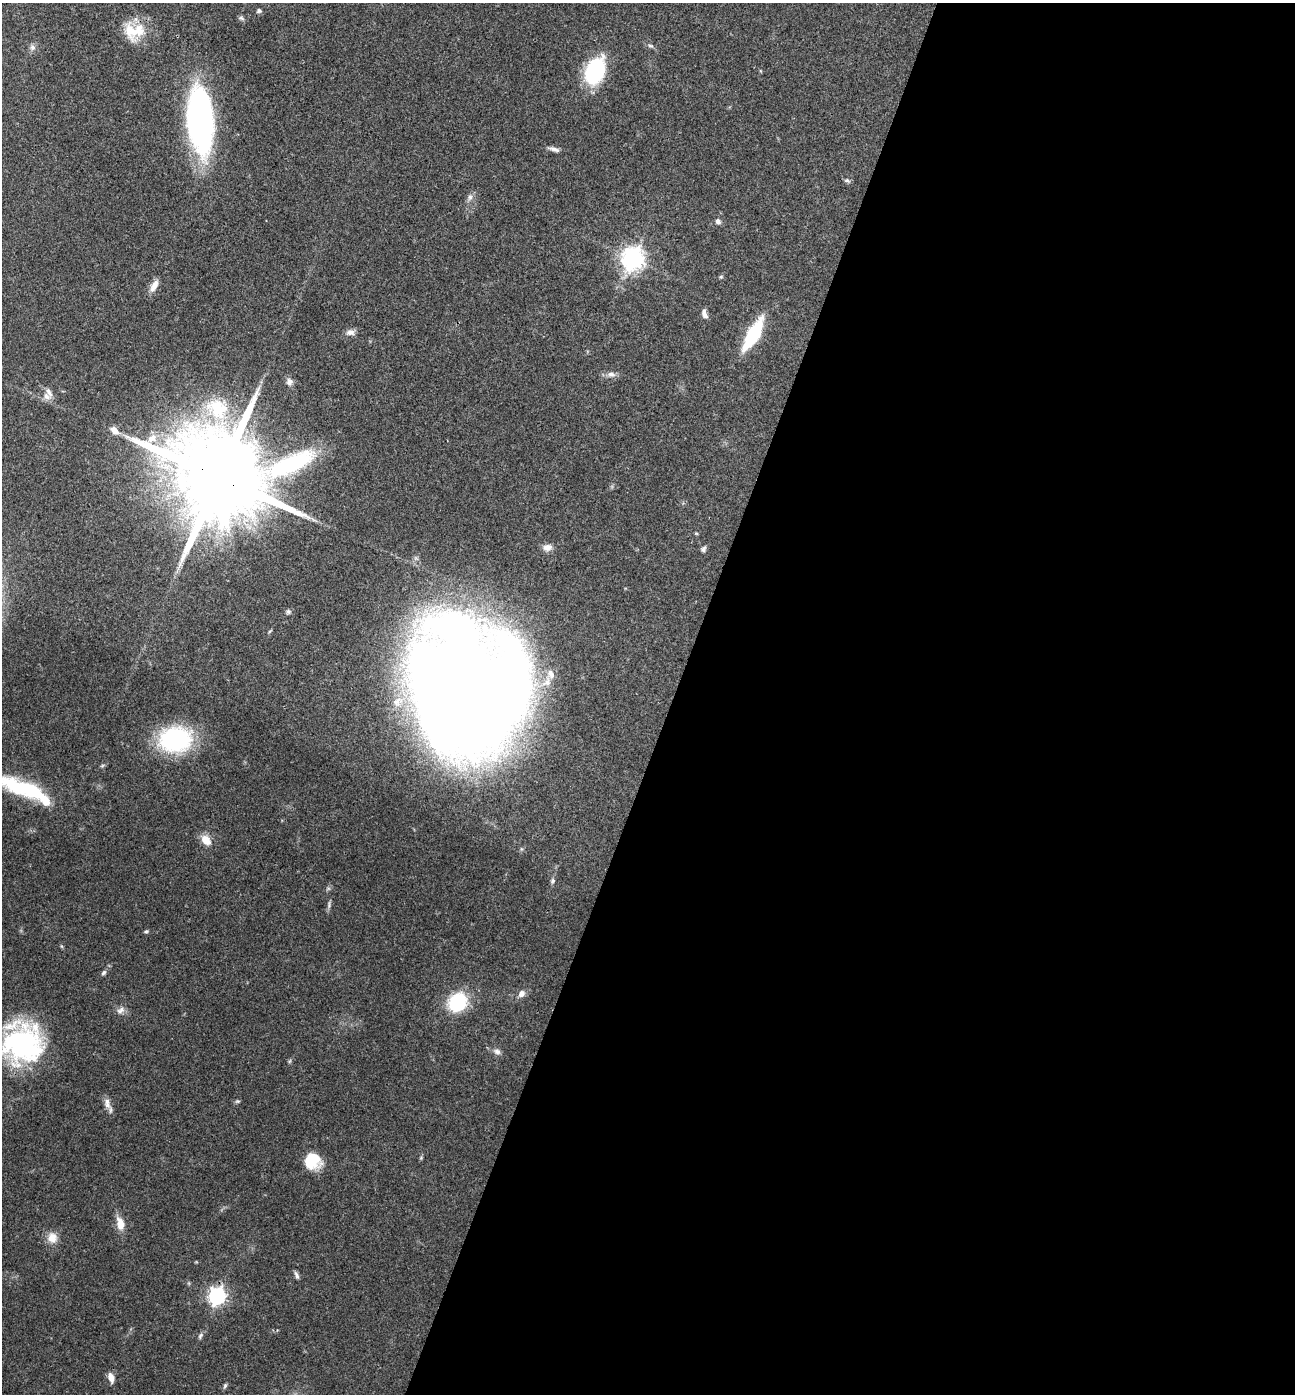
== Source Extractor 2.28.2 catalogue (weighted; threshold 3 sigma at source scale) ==
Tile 12 of 4 x 4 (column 4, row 3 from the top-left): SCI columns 4020-5312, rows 1399-2790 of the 5586 x 5576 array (HDU 1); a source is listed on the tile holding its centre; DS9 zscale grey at full resolution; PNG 1297 x 1396 px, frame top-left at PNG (2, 3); no overlay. Shown black and unused: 48% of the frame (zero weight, under 3 of 4 exposures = <1% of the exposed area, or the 3 px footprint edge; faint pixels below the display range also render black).
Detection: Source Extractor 2.28.2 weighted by HDU 2 'WHT'; one run over the whole footprint, this tile lists its part. Background 0.0568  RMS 0.0051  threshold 0.0228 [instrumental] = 3 sigma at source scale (4.5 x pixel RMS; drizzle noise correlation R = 1.50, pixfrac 1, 0.05/0.05 arcsec/px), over >= 5 px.
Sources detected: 60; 1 inside a brighter object's white glare — not listed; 5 inside a brighter listed object's ellipse — not listed separately; the other 54 listed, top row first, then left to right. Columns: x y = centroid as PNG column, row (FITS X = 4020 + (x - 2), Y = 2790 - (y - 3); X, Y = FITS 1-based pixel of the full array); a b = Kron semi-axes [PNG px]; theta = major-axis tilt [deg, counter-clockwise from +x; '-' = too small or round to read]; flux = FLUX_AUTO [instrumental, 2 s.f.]
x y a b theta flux
259 11 6 5 - 1.1
241 18 9 5 -11 1.1
132 31 28 21 -68 15
651 46 8 5 -18 1.2
32 47 9 8 - 1.9
595 71 28 18 66 45
200 121 53 19 -86 200
554 149 15 5 -16 2.2
847 180 8 5 -10 1.1
470 197 9 8 - 2.1
718 221 7 6 - 1.6
633 258 8 7 - 390
721 277 6 5 - 0.7
154 286 18 8 61 4.2
705 315 9 7 -45 2
350 332 11 8 6 2.7
753 334 32 10 60 37
611 374 12 8 -8 2.6
289 382 9 8 - 2.4
46 397 12 9 -58 3.2
114 430 12 8 -46 3.8
218 477 33 23 -21 14000
696 533 5 4 - 0.54
547 547 12 8 4 3.2
703 549 8 6 68 1.4
288 612 7 6 - 1.1
270 631 7 3 45 0.57
466 689 111 90 -74 1400
175 739 27 21 6 81
102 766 6 4 20 0.72
16 787 41 15 -32 36
206 840 10 7 -48 7.8
552 881 7 6 - 1.2
329 905 11 5 87 1.3
146 932 6 4 8 0.73
61 946 6 4 -70 0.6
104 972 7 5 46 1.1
521 994 9 7 51 3.1
457 1002 20 17 47 30
120 1011 12 7 41 2.6
23 1044 43 40 30 86
497 1051 10 7 -28 2.3
290 1061 6 4 87 0.71
237 1101 7 5 6 0.81
107 1103 17 8 -77 3.4
421 1158 5 5 - 0.6
312 1161 16 16 - 17
120 1224 17 9 -75 6.2
52 1238 14 13 - 5.9
296 1275 9 4 -72 1.6
217 1296 7 6 - 190
200 1336 10 5 61 1.3
111 1378 11 7 -74 3.8
225 1386 8 4 66 0.91
Overlapping masked pixels (flux is a lower limit): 2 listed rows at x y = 218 477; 466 689
Isophote crosses this tile's border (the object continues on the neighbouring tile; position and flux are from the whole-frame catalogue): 2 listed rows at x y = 16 787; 23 1044